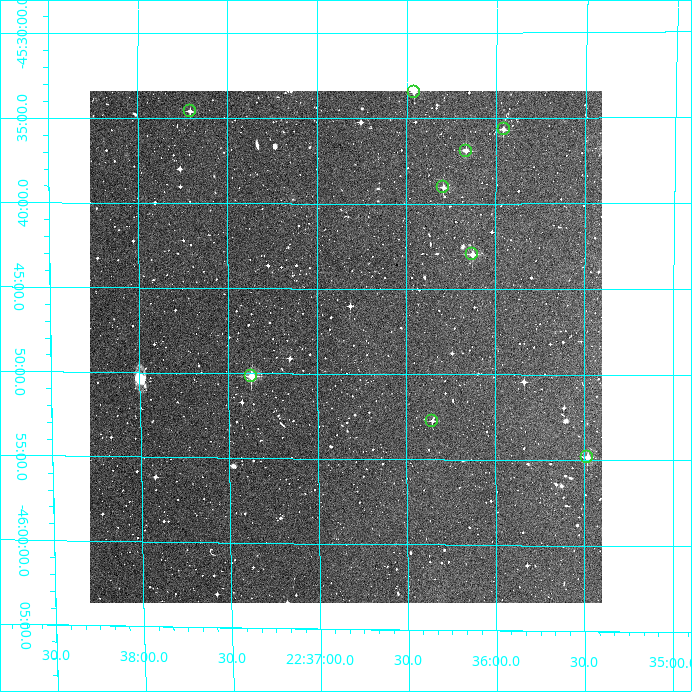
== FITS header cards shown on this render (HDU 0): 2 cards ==
NAXIS1  =                  512
NAXIS2  =                  512

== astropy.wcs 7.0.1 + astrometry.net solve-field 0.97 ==
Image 512 x 512 px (HDU 0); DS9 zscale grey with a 90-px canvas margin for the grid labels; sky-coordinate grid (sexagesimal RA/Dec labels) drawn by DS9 from the SOLVED WCS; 9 Tycho-2 reference stars matched to detected sources circled (green)
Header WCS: RA---TAN/DEC--TAN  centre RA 22:36:50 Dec -45:48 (339.21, -45.81 deg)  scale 3.52 arcsec/px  FOV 30.0' x 30.0'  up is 0 deg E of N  parity normal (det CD < 0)
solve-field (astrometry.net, Tycho-2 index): VERIFIED the header's WCS against the Tycho-2 star catalogue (verified at 2 index scales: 8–9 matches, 0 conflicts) and refined it, rather than solving blind
Solved WCS: RA---TAN-SIP/DEC--TAN-SIP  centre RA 22:36:50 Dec -45:48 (339.21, -45.81 deg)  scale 3.53 arcsec/px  FOV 30.1' x 30.1'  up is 0 deg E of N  parity normal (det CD < 0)
The solver's refit moves the header's centre by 3.4 arcsec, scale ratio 1.003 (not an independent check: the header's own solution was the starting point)
Tycho-2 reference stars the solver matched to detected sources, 9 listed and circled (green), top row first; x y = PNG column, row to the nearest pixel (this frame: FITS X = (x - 90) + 1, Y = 512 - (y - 91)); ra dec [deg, ICRS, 3 dp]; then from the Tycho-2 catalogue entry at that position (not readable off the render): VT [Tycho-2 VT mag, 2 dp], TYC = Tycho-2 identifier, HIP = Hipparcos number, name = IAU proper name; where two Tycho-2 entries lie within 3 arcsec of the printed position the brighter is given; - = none
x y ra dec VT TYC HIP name
414 92 339.115 -45.558 11.77 8446-992-1 - -
190 111 339.427 -45.576 11.88 8446-419-1 - -
504 129 338.989 -45.594 11.68 8446-1458-1 - -
466 151 339.042 -45.615 11.40 8446-1258-1 - -
443 187 339.073 -45.651 11.81 8446-831-1 - -
472 254 339.032 -45.716 11.22 8446-961-1 - -
251 376 339.343 -45.836 10.28 8446-237-1 111672 -
432 421 339.088 -45.879 12.85 8446-1318-1 - -
587 457 338.870 -45.914 10.74 8446-1437-1 - -